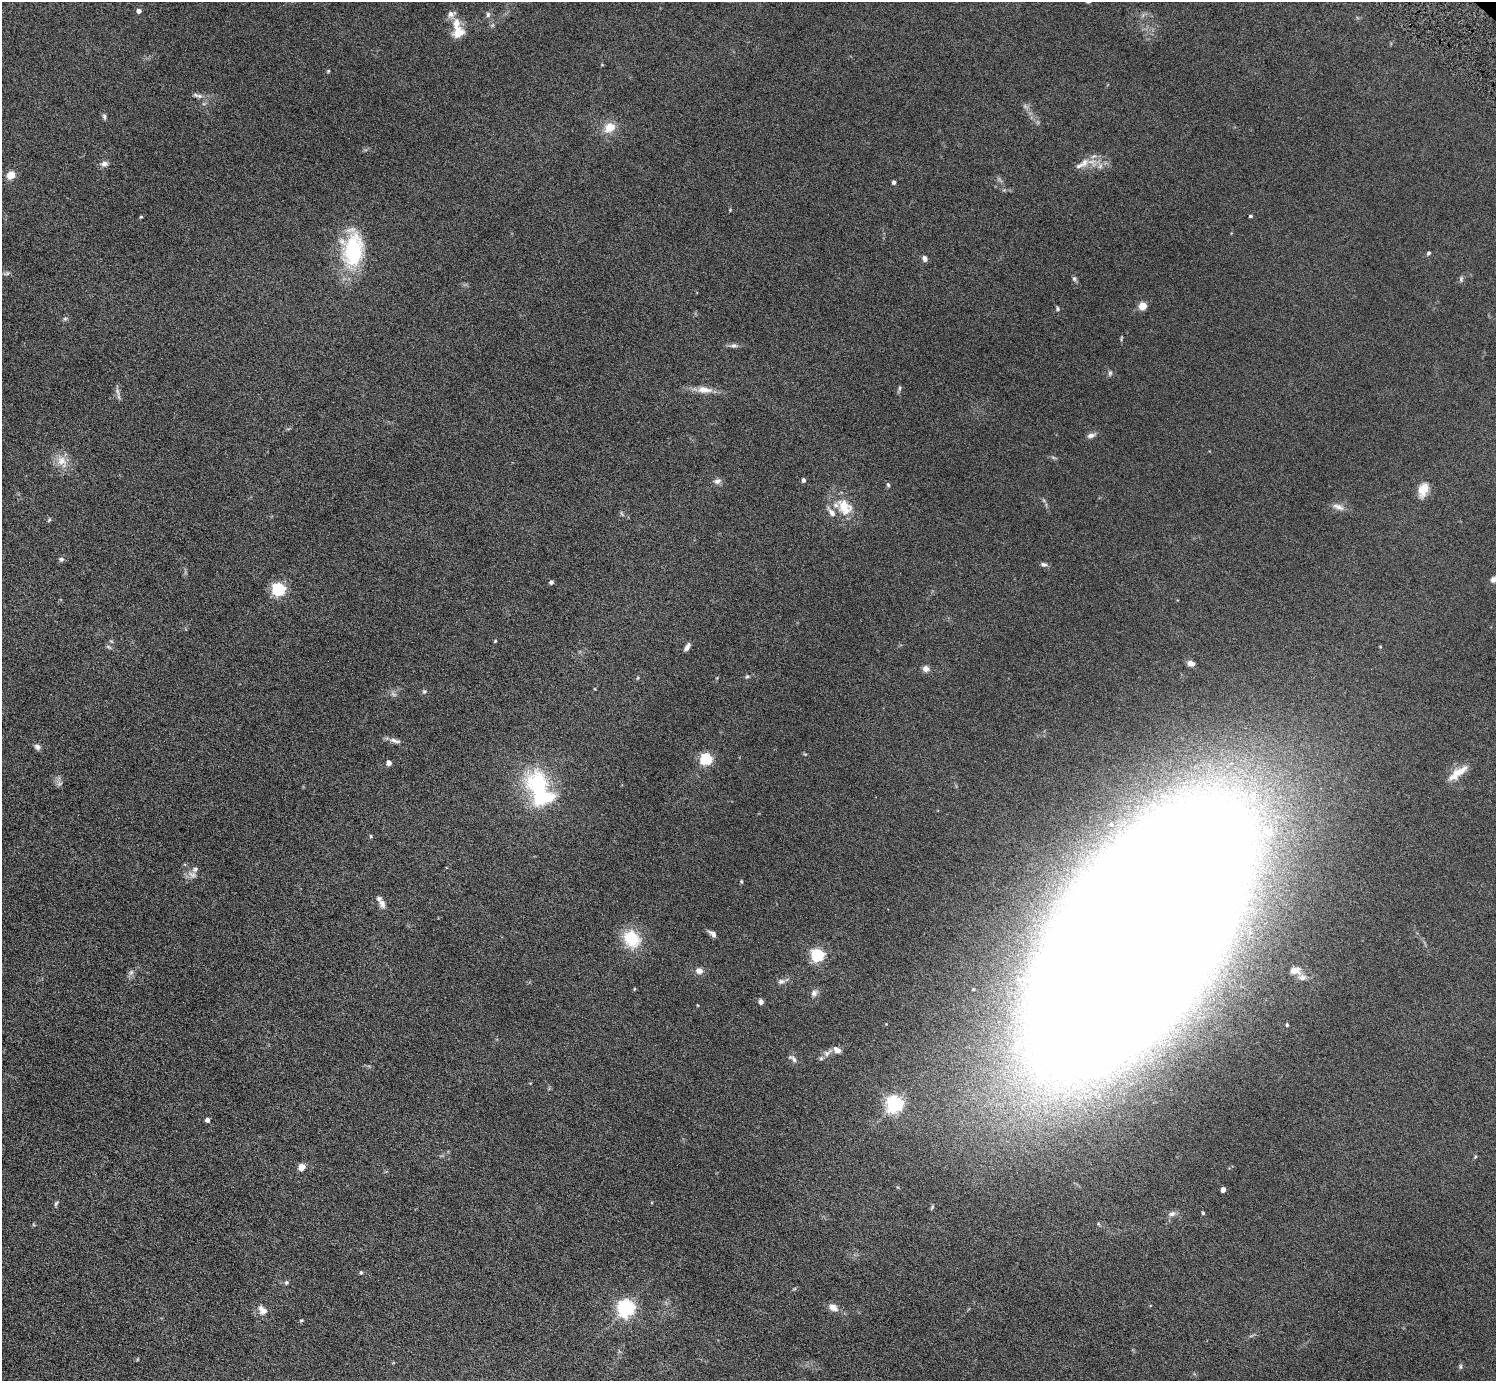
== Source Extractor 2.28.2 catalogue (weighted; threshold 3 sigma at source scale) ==
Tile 7 of 4 x 4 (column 3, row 2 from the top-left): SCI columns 3099-4592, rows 3121-4499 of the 6098 x 6100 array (HDU 1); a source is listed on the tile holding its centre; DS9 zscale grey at full resolution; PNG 1498 x 1383 px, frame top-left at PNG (2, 2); no overlay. Shown black and unused: <1% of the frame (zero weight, under 6 of 11 exposures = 5% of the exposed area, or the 3 px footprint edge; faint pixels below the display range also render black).
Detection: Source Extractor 2.28.2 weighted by HDU 2 'WHT'; one run over the whole footprint, this tile lists its part. Background 0.103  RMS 0.006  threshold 0.0246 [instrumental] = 3 sigma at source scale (4.09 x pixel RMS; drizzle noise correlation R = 1.36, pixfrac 0.8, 0.05/0.05 arcsec/px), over >= 5 px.
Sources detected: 102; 4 too faint to see at this stretch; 1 inside a brighter object's white glare — not listed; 5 inside a brighter listed object's ellipse — not listed separately; the other 92 listed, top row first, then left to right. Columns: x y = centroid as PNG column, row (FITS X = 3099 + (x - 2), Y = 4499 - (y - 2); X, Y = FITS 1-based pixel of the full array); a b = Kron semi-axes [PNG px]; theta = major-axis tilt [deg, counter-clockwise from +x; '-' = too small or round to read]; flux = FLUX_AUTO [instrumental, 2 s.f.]
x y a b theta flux
139 11 4 4 - 2.6
451 14 11 8 20 2.8
488 15 8 6 88 1.4
458 32 16 12 40 7
328 71 4 3 - 0.47
199 96 10 6 -13 1.9
104 117 9 5 -79 1.1
609 127 13 11 34 7.4
1092 162 16 10 -39 5.8
104 164 10 7 13 2.2
1079 165 15 7 24 3.3
11 175 9 7 28 5.2
894 182 4 4 - 1.3
1251 216 4 3 - 0.82
141 217 4 3 - 0.61
353 250 42 23 89 42
1429 253 5 4 - 0.98
925 258 7 5 -61 1.9
1074 279 7 6 - 1
1461 279 8 5 90 1.1
1142 306 5 5 - 8.6
1058 309 6 4 -84 0.71
65 318 6 4 1 0.85
1121 338 9 2 79 0.56
734 345 10 6 0 1.8
1110 373 7 5 74 1
899 388 8 4 81 0.87
704 390 23 9 -3 6.1
118 392 13 5 -71 1.9
1091 435 10 6 15 2.2
62 461 16 12 -39 6.7
803 480 4 4 - 1.6
717 481 10 7 12 1.9
888 485 6 4 -71 0.89
1423 490 19 12 73 6.6
844 507 24 17 -56 13
1338 507 17 7 -22 3.1
621 514 9 3 -69 0.66
49 520 6 4 46 0.67
61 559 7 5 -22 1.2
1044 564 8 5 -12 1.4
1493 579 8 6 56 1.8
551 582 5 4 - 1.3
278 590 6 6 - 89
111 641 6 3 -18 0.57
495 641 4 4 - 0.56
687 647 10 5 58 2.2
1191 663 7 5 -19 3.1
926 669 7 6 - 3
747 676 5 5 - 0.75
424 691 6 5 - 0.92
395 741 17 6 -16 2.5
37 747 8 6 -34 1.8
706 759 5 5 - 60
389 763 4 4 - 3.3
1458 773 29 9 37 7.7
537 784 31 24 -77 47
1269 832 9 8 - 7
371 836 5 4 - 0.59
195 869 7 6 - 1.3
741 881 5 4 - 0.62
382 903 12 7 -69 2.7
712 934 11 5 -39 2.1
632 939 17 14 -52 21
1137 940 177 68 54 7200
817 955 6 6 - 86
699 971 7 7 - 3.3
1295 971 17 11 2 5
131 972 9 6 63 1.7
781 981 10 7 12 1.9
634 989 5 3 - 0.46
814 993 9 8 - 2.2
761 1002 7 5 -74 1.5
697 1005 4 3 - 0.38
1287 1025 4 3 - 0.7
827 1053 15 8 40 2.9
793 1059 14 5 -34 1.8
894 1104 6 6 - 180
207 1120 4 4 - 2.1
1475 1157 5 4 - 0.59
301 1167 7 6 - 3.7
1223 1190 4 4 - 3.3
56 1203 8 4 63 0.87
1203 1213 4 4 - 0.59
1172 1214 10 7 14 2.2
361 1272 5 4 - 0.66
286 1282 6 5 - 0.93
833 1307 10 8 -32 4.1
626 1308 6 6 - 200
262 1310 14 10 -41 4.1
301 1320 5 4 - 0.63
1460 1367 7 5 90 0.88